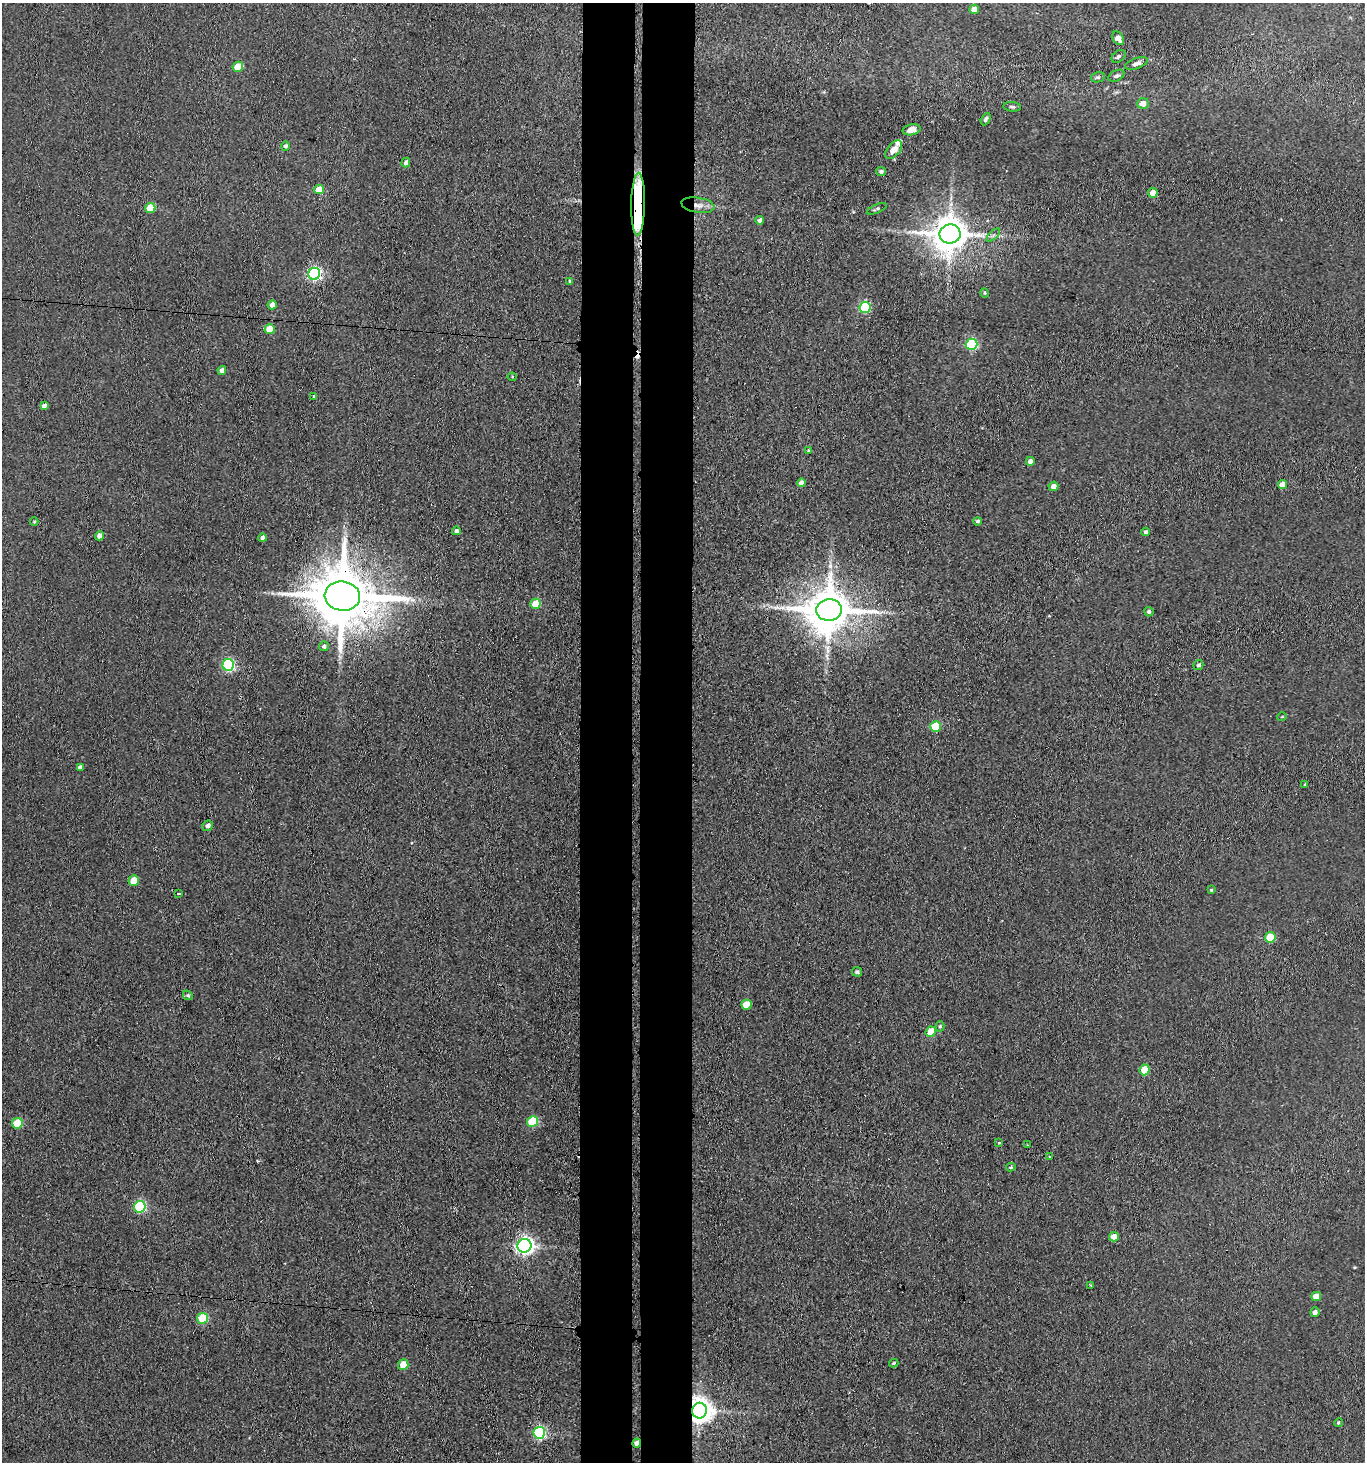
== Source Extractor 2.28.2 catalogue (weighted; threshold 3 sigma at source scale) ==
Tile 5 of 3 x 3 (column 2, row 2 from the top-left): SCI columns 1583-2945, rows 1465-2924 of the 4470 x 4389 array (HDU 1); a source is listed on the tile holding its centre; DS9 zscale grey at full resolution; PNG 1367 x 1464 px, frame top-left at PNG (2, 3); each listed source drawn as its Kron ellipse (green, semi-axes under 4 px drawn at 4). Shown black and unused: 8% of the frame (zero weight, under 3 of 4 exposures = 5% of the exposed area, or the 3 px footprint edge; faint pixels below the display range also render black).
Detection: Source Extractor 2.28.2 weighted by HDU 2 'WHT'; one run over the whole footprint, this tile lists its part. Background 0.0681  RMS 0.0066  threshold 0.0295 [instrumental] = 3 sigma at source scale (4.5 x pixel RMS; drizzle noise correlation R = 1.50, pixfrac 1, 0.05/0.05 arcsec/px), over >= 5 px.
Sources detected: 90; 1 cosmic-ray / hot-pixel residue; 1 long thin detection or spike segment (spike, bleed or trail) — neither listed nor drawn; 1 inside a brighter listed object's ellipse — not listed separately; the other 87 listed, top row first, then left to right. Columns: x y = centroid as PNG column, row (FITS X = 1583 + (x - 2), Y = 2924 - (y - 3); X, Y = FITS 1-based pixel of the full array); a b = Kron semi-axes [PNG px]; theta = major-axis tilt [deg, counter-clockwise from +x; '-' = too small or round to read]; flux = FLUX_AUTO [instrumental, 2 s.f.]
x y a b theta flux
974 9 5 4 - 5.8
1118 38 7 5 -61 4
1119 56 8 5 39 1.4
1136 64 12 5 20 2.7
238 67 5 5 - 16
1116 76 8 5 26 1.8
1098 77 7 5 12 1.2
1143 104 6 5 - 4.8
1012 107 9 5 -5 1.3
986 119 6 4 63 1.2
911 130 9 5 13 3.6
285 146 5 4 - 1.3
894 150 11 6 50 5
406 163 5 4 - 2.8
881 171 5 4 - 1.5
319 190 5 4 - 13
1153 193 5 4 - 8.6
638 204 31 7 89 190
698 205 16 7 -9 5.5
150 208 5 5 - 19
877 209 11 3 23 1.1
760 220 4 4 - 1.9
950 234 10 9 - 1700
993 235 8 3 45 1.3
314 274 6 5 - 130
570 281 4 3 - 1.5
985 293 4 4 - 0.78
272 305 4 4 - 5.8
865 308 5 5 - 58
270 329 5 5 - 12
971 344 6 5 - 70
222 370 4 4 - 3
512 377 4 4 - 0.68
314 396 3 3 - 0.97
44 406 4 4 - 2.5
809 450 3 3 - 0.83
1030 461 4 4 - 2.6
801 483 4 4 - 3.5
1282 484 4 4 - 8
1053 486 5 4 - 3.4
978 521 4 4 - 1.3
34 522 4 3 - 0.83
456 531 4 4 - 2
1146 532 4 3 - 1.7
100 536 5 4 - 3.5
262 538 4 4 - 2
342 596 18 14 -6 5500
535 604 5 5 - 14
829 610 13 11 5 2700
1149 612 5 4 - 1.4
324 646 5 4 - 1.6
228 665 6 5 - 87
1198 665 5 4 - 1.3
1282 717 5 3 - 0.45
936 726 5 5 - 24
80 767 4 4 - 2.6
1305 785 3 3 - 0.83
208 826 5 5 - 2.4
134 880 5 5 - 12
1211 890 4 3 - 0.61
179 893 4 3 - 3.1
1270 937 5 5 - 23
857 972 5 4 - 1.5
188 995 5 4 - 0.9
746 1005 5 5 - 14
940 1026 5 4 - 1.1
931 1032 5 5 - 13
1145 1070 5 5 - 16
532 1121 5 5 - 31
17 1123 5 5 - 24
999 1143 3 3 - 1.1
1027 1145 2 2 - 0.5
1050 1157 3 2 - 0.61
1011 1167 5 3 - 0.81
140 1207 6 5 - 71
1114 1237 5 4 - 6.6
524 1246 7 6 - 270
1091 1285 3 2 - 0.57
1316 1296 5 4 - 8.7
1315 1312 5 4 - 1.9
203 1318 5 5 - 31
894 1363 5 3 - 0.89
403 1365 5 5 - 13
699 1411 8 7 - 760
1338 1423 4 4 - 0.97
539 1433 6 5 - 89
637 1443 4 4 - 2.9
Overlapping masked pixels (flux is a lower limit): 5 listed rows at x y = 638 204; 698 205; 342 596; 699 1411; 637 1443